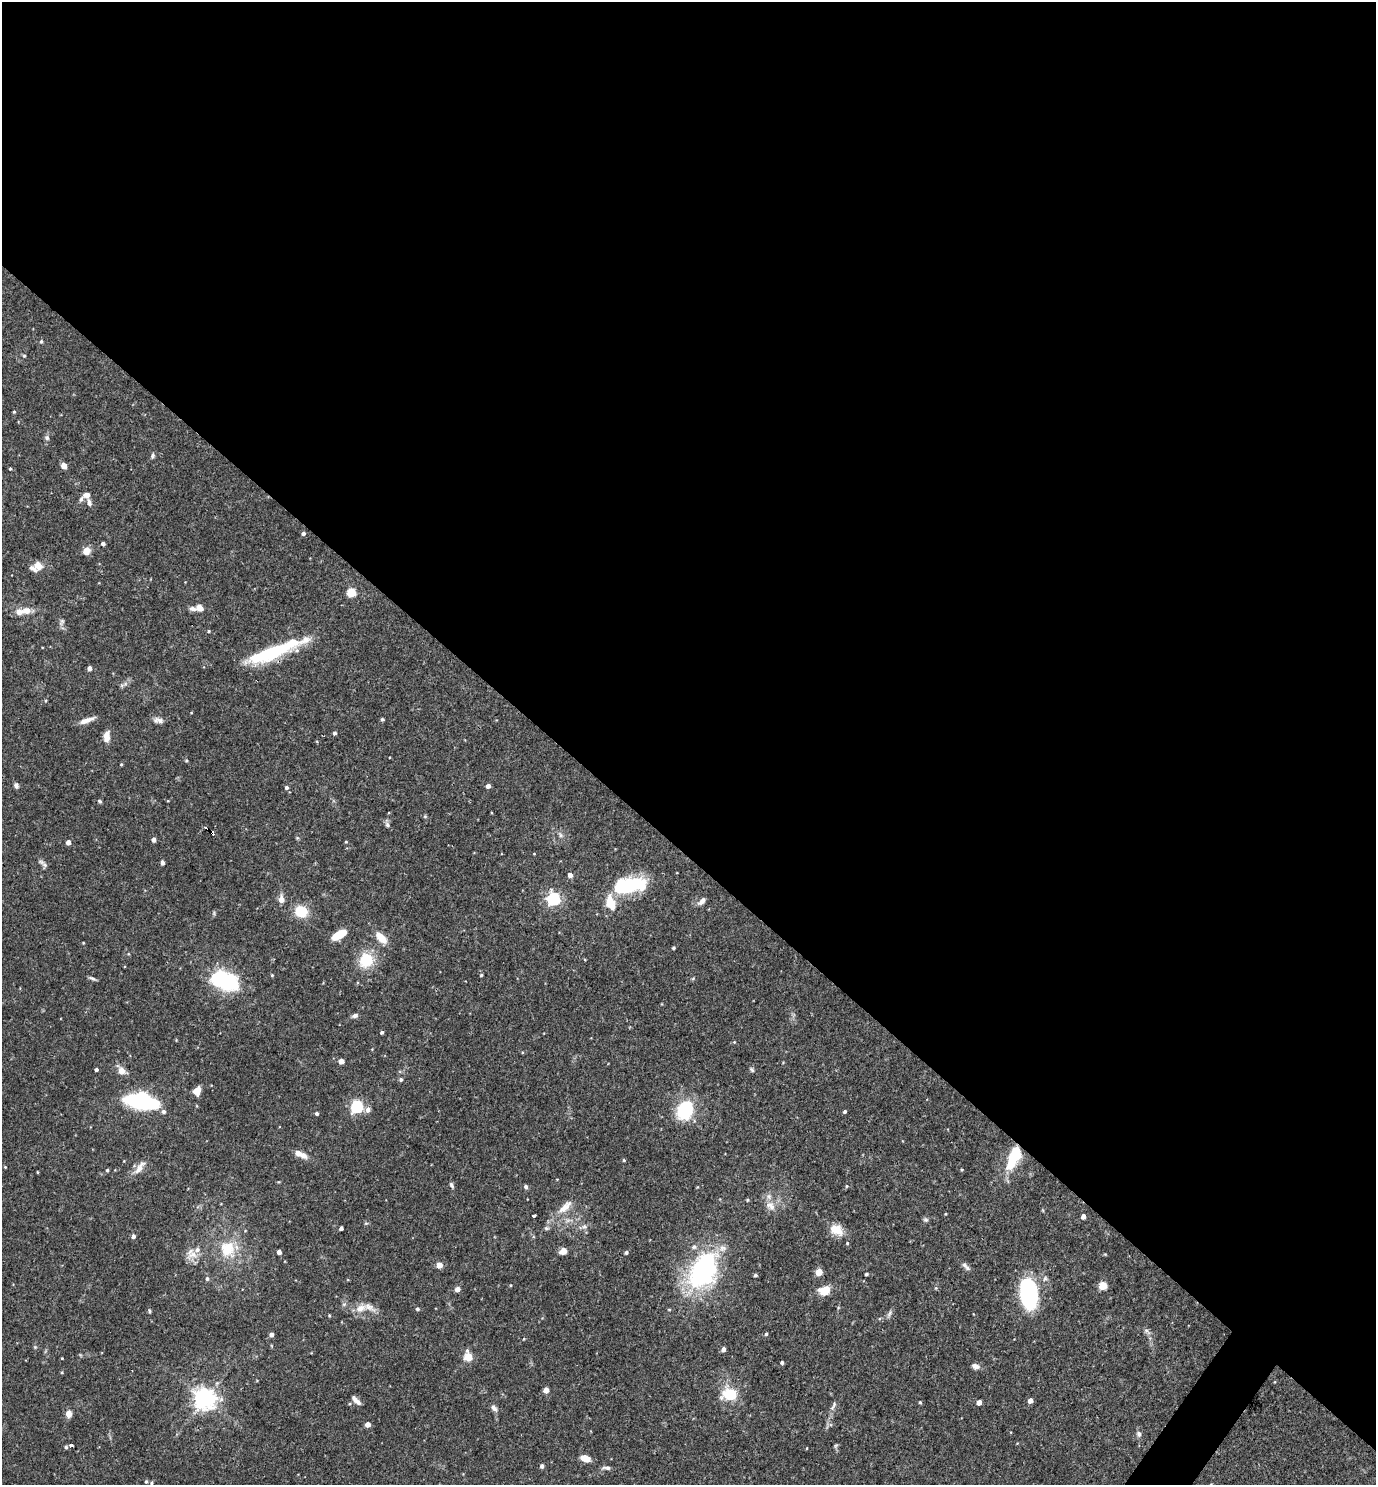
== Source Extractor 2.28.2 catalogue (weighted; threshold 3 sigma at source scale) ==
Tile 3 of 4 x 4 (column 3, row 1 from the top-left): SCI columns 2897-4270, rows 4449-5931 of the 5935 x 5931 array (HDU 1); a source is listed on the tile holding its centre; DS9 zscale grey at full resolution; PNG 1378 x 1487 px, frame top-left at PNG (2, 2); no overlay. Shown black and unused: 58% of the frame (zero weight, under 3 of 4 exposures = <1% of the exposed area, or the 3 px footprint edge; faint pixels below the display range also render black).
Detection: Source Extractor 2.28.2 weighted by HDU 2 'WHT'; one run over the whole footprint, this tile lists its part. Background 0.0714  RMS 0.0036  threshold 0.0162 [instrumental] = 3 sigma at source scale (4.5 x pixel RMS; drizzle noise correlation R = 1.50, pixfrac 1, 0.05/0.05 arcsec/px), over >= 5 px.
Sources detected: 167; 3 inside a brighter object's white glare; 1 cosmic-ray / hot-pixel residue — not listed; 11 inside a brighter listed object's ellipse — not listed separately; the other 152 listed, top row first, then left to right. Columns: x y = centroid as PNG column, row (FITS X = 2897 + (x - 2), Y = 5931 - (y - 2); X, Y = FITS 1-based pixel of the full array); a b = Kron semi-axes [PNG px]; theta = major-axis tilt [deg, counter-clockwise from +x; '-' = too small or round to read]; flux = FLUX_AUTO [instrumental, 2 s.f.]
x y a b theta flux
41 342 5 4 - 0.49
24 356 5 4 - 0.47
14 412 4 4 - 0.39
47 438 7 6 - 0.85
153 455 7 5 67 0.76
64 466 7 6 - 1.6
10 469 4 3 - 0.44
86 495 9 7 6 1.8
89 503 9 5 -78 1.3
303 533 4 4 - 0.85
103 544 4 4 - 1.1
87 551 9 8 - 2.8
38 565 12 10 -34 3.1
352 593 5 5 - 18
199 608 9 7 -18 2.4
26 610 11 8 10 3.2
62 622 9 5 50 0.88
209 631 4 3 - 0.41
272 652 45 16 21 22
89 668 5 5 - 1.1
382 719 5 4 - 0.5
86 720 18 5 19 2.6
158 720 14 7 -13 1.7
335 733 5 4 - 0.68
107 736 13 7 84 3
186 760 4 4 - 0.38
121 764 4 3 - 0.32
16 786 7 5 -62 0.99
488 786 4 4 - 1.6
286 787 5 5 - 0.87
100 801 6 4 -40 0.52
425 816 6 4 0 0.44
387 825 8 6 -56 1
212 833 5 3 - 4
560 835 7 5 -61 0.84
153 840 4 4 - 1.6
68 842 4 4 - 2.2
346 842 4 3 - 0.35
534 854 4 3 - 0.23
162 863 5 4 - 1.1
45 865 9 7 88 1
570 875 5 4 - 1.6
630 885 33 14 9 28
281 899 10 7 -84 2.1
554 899 6 6 - 63
702 901 10 6 46 1.6
611 903 18 10 -72 7
301 911 9 8 - 11
339 935 14 7 30 7.6
381 938 16 8 -47 4.8
83 943 3 3 - 0.27
673 948 3 3 - 0.53
366 960 9 9 - 20
272 975 4 4 - 0.37
481 975 4 4 - 0.45
92 978 9 4 -28 0.8
223 980 19 12 -16 41
355 1016 8 5 22 1
382 1032 4 3 - 0.65
734 1042 4 4 - 0.31
341 1061 4 4 - 2.9
96 1069 3 3 - 0.92
752 1070 8 5 -51 0.69
122 1071 10 9 - 2.6
401 1079 6 5 - 0.62
196 1091 8 6 49 3.6
142 1100 22 12 -10 68
357 1107 6 5 - 50
368 1110 7 6 - 1.4
685 1110 15 11 66 28
163 1112 6 6 - 1
845 1112 4 3 - 0.65
317 1113 4 4 - 0.69
1015 1152 13 9 65 11
298 1153 9 7 -25 2.4
624 1160 4 4 - 0.39
5 1167 3 3 - 0.27
140 1167 23 8 52 3
107 1170 4 4 - 0.59
962 1170 4 3 - 0.35
37 1172 3 2 - 0.29
451 1185 8 5 -65 0.8
847 1186 5 3 - 0.32
526 1187 5 5 - 0.75
747 1200 4 3 - 0.44
770 1206 15 10 -45 3.2
565 1207 27 9 43 4.9
945 1214 3 2 - 0.27
534 1216 3 3 - 1.4
1083 1216 4 4 - 1.8
925 1220 7 6 - 0.7
366 1223 6 3 17 0.41
584 1226 7 5 -14 1
341 1228 4 3 - 1.1
836 1230 15 11 -29 5.7
133 1236 4 4 - 1.2
847 1243 4 3 - 0.42
227 1249 23 21 -66 12
563 1251 7 5 29 3.3
279 1252 4 4 - 1.9
626 1252 4 4 - 0.7
193 1254 18 10 27 3.8
1105 1254 4 4 - 0.3
439 1265 4 4 - 4.7
967 1268 9 6 -45 0.94
704 1270 40 25 59 56
819 1272 5 4 - 6.9
866 1274 4 3 - 0.6
755 1275 4 4 - 0.62
207 1278 5 5 - 0.84
1103 1286 5 5 - 13
457 1289 5 4 - 2.1
824 1290 12 9 14 5.7
1029 1294 29 16 -84 38
344 1304 6 4 18 0.55
360 1308 16 10 19 3.6
417 1309 4 4 - 0.64
149 1311 6 3 -82 0.43
889 1314 13 4 63 0.98
329 1315 4 4 - 0.35
1146 1331 12 5 -48 1.2
766 1334 4 4 - 0.59
271 1335 4 4 - 1.6
524 1339 4 4 - 0.31
35 1347 4 4 - 0.41
723 1349 4 4 - 1.8
468 1357 6 5 - 15
62 1358 3 3 - 0.27
782 1362 4 4 - 0.68
975 1366 9 6 -16 1.6
62 1372 4 3 - 0.32
546 1390 5 4 - 4.1
730 1394 14 11 -3 12
204 1399 8 8 - 190
356 1400 14 5 -45 1.7
1030 1400 4 4 - 2.5
920 1402 4 4 - 0.41
979 1402 4 4 - 2.8
833 1405 17 5 66 1.5
494 1408 9 6 -45 1.3
69 1414 6 6 - 2.8
367 1424 4 4 - 2.8
1139 1434 9 6 -59 1.1
71 1445 4 3 - 0.63
836 1445 6 4 19 0.45
66 1447 4 4 - 0.65
807 1448 4 2 - 0.26
585 1458 10 6 -18 3.6
542 1466 6 5 - 0.76
608 1468 9 5 -10 0.99
146 1481 5 4 - 0.48
151 1483 5 3 - 0.42
Overlapping masked pixels (flux is a lower limit): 3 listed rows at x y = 272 652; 212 833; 1015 1152